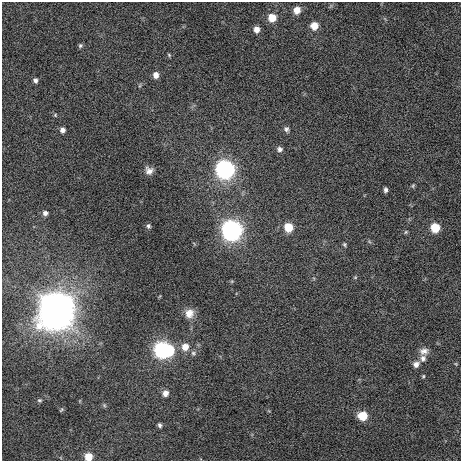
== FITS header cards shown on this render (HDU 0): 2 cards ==
NAXIS1  =                  459 / length of data axis 1
NAXIS2  =                  459 / length of data axis 2

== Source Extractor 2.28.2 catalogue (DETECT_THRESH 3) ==
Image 459 x 459 px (HDU 0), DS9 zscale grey, 1 PNG px = 1 image px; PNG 463 x 463 px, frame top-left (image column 1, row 459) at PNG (2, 2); no overlay
Background 440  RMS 7.5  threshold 22.6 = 3 sigma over >= 5 px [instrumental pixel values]
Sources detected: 41; all 41 listed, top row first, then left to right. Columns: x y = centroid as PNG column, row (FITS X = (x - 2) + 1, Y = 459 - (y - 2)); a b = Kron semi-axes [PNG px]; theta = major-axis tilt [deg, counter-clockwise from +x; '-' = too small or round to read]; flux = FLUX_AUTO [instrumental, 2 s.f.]
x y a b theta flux
297 10 7 6 - 5.0e+03
272 18 7 7 - 7.9e+03
314 26 6 6 - 6.1e+03
256 29 6 6 - 3.3e+03
80 46 6 5 - 8.8e+02
169 55 6 4 -46 6.2e+02
156 75 7 6 - 3.0e+03
35 80 5 4 - 1.4e+03
55 115 4 4 - 5.0e+02
286 129 7 5 -49 1.4e+03
62 130 6 5 - 1.8e+03
280 149 6 6 - 1.8e+03
225 170 9 9 - 1.6e+05
149 171 9 8 - 2.8e+03
413 185 6 4 78 6.5e+02
385 190 5 3 - 1.3e+03
45 213 6 5 - 1.7e+03
148 226 6 5 - 1.1e+03
288 227 7 7 - 1.1e+04
435 228 7 6 - 1.3e+04
231 231 9 9 - 2.0e+05
406 232 5 5 - 6.4e+02
344 244 5 5 - 7.1e+02
355 277 6 3 0 4.8e+02
56 310 13 12 - 1.3e+06
189 313 12 11 - 4.8e+03
185 347 8 8 - 4.9e+03
162 350 9 9 - 9.0e+04
169 351 7 6 - 1.4e+04
424 351 12 8 9 2.9e+03
193 353 7 6 - 1.3e+03
423 358 8 7 - 2.2e+03
416 364 7 6 - 2.7e+03
423 376 5 4 - 5.3e+02
165 393 7 7 - 2.8e+03
39 400 6 5 - 8.2e+02
104 405 6 4 -47 7.2e+02
61 410 6 3 45 6.0e+02
363 416 8 7 - 1.1e+04
160 425 5 5 - 1.1e+03
88 457 7 6 - 7.6e+03
At the frame edge (FLAGS 8, measured only in part): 1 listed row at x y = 88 457